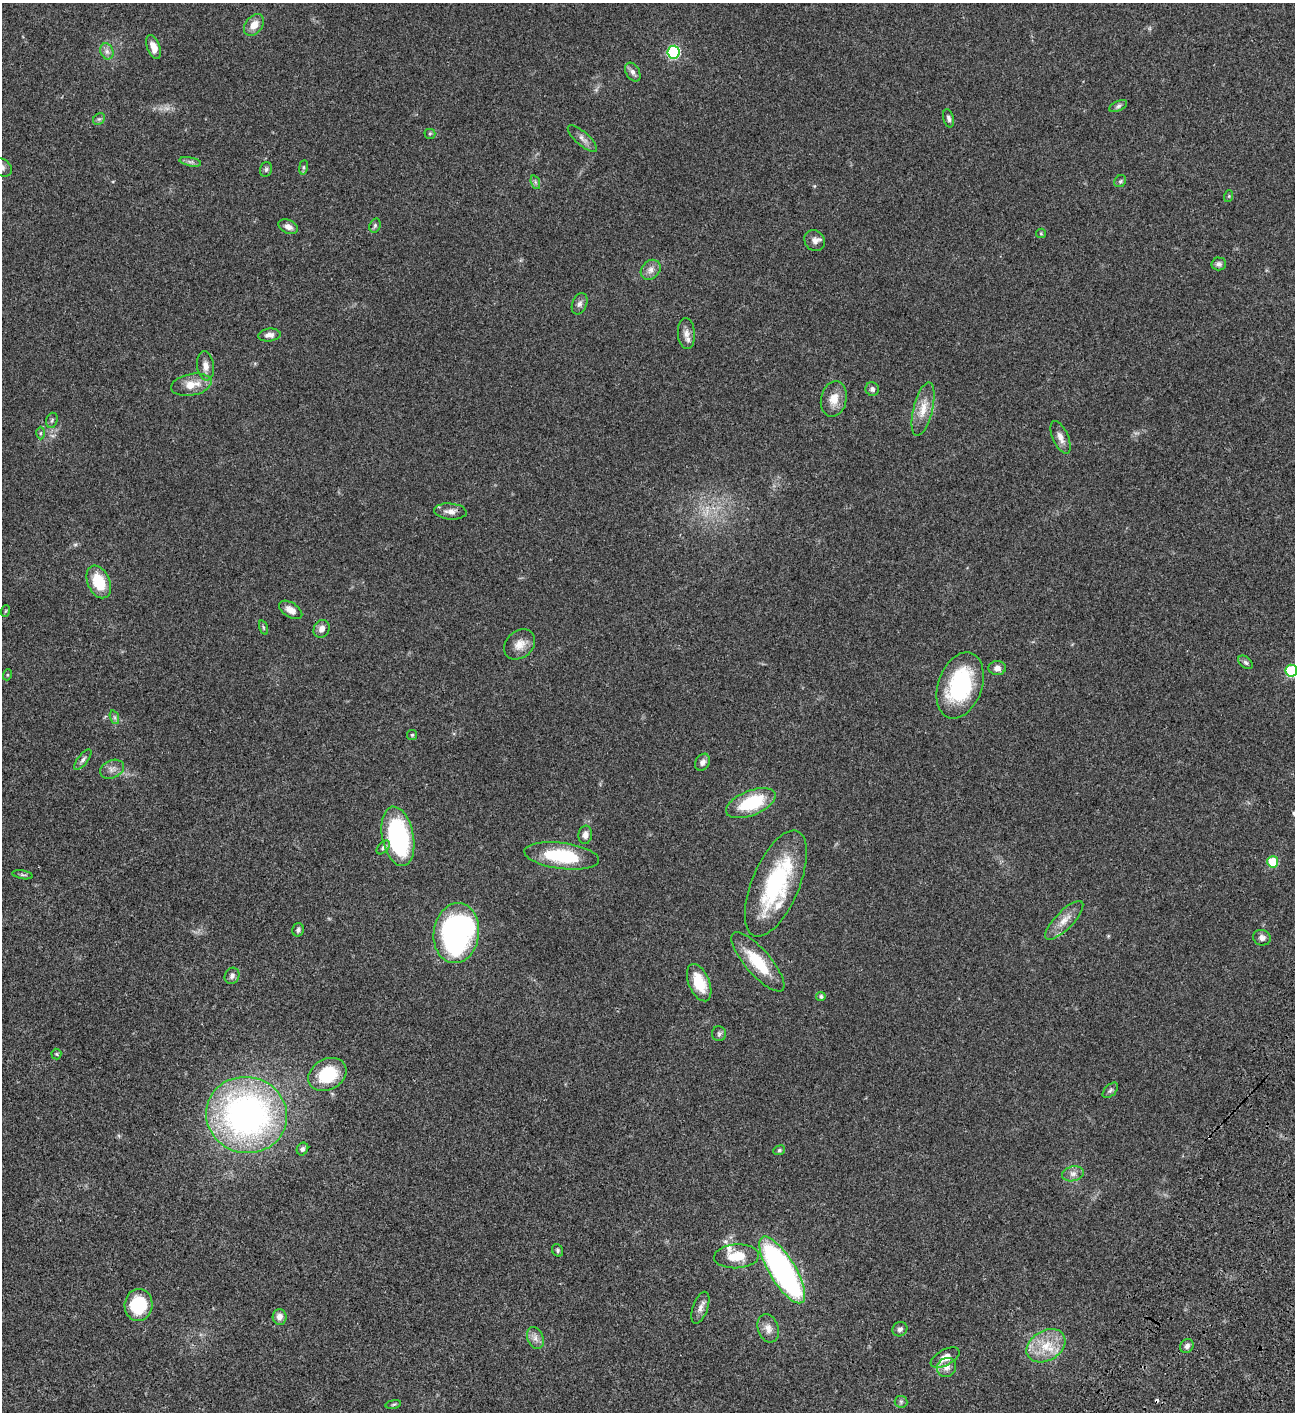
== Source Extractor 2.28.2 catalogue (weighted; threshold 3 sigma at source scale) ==
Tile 6 of 4 x 4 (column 2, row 2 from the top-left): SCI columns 1797-3089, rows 3023-4432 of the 6050 x 6048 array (HDU 1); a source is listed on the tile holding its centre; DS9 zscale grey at full resolution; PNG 1297 x 1414 px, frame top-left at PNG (2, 3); each listed source drawn as its Kron ellipse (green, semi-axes under 4 px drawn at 4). Shown black and unused: <1% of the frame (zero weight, under 3 of 4 exposures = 13% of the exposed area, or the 3 px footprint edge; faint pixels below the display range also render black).
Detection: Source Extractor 2.28.2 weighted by HDU 2 'WHT'; one run over the whole footprint, this tile lists its part. Background 0.0636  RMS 0.0058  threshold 0.0261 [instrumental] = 3 sigma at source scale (4.5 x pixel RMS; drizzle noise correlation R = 1.50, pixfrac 1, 0.05/0.05 arcsec/px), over >= 5 px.
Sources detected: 94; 1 too faint to see at this stretch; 1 cosmic-ray / hot-pixel residue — neither listed nor drawn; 2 inside a brighter listed object's ellipse — not listed separately; the other 90 listed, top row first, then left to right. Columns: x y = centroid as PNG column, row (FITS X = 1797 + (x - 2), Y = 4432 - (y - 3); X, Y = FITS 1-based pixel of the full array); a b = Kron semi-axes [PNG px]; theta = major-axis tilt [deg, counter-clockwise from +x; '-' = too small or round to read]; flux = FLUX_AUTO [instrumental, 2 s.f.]
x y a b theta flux
254 25 12 8 52 5.3
153 47 12 6 -71 4.9
107 51 8 6 -69 2
673 52 6 6 - 68
633 72 10 7 -60 2.2
1118 106 9 5 25 1.4
949 118 9 5 -75 1.6
99 119 6 5 - 1.2
430 134 5 5 - 0.74
582 139 18 6 -41 3
190 162 11 3 -11 1.4
2 167 11 8 -35 2.3
303 167 7 4 82 0.98
266 169 7 5 75 1.1
1120 181 6 5 - 0.92
535 182 7 4 -71 1.1
1229 196 6 3 72 0.55
375 226 7 5 70 1.1
288 227 10 6 -24 2.7
1041 233 5 4 - 0.66
815 241 11 10 - 2.9
1219 264 7 6 - 1.5
651 270 11 9 47 3.3
580 304 11 7 68 2.2
686 334 15 8 -85 3.6
269 335 11 6 5 2.6
206 366 15 8 -82 3.5
191 385 20 10 11 8.5
872 389 7 6 - 1.7
834 399 18 13 78 7
923 409 27 9 76 8.3
52 420 8 5 73 1
41 433 6 4 88 0.85
1061 437 17 7 -67 3.7
450 511 16 8 -5 3.6
99 582 17 11 -66 16
291 610 13 7 -32 3.9
5 611 6 3 70 0.59
263 627 7 3 -71 0.73
322 629 9 7 63 3.3
520 644 17 13 41 6
1246 662 8 5 -39 1.2
997 668 8 7 - 2.6
1291 671 6 6 - 46
7 675 5 3 - 0.55
960 685 34 22 70 52
114 717 7 4 -71 1.1
412 735 5 5 - 0.75
83 760 12 5 52 1.7
703 762 9 7 59 2.4
112 769 12 9 24 3.1
751 803 26 12 22 28
585 835 9 7 81 2.9
398 836 30 15 -79 72
383 847 8 5 47 1.4
562 856 37 13 -7 31
1273 862 5 5 - 19
23 875 10 3 -10 0.9
776 884 57 23 67 57
1064 920 25 9 46 6.7
298 930 7 5 77 1.4
456 933 30 22 82 140
1262 938 9 7 -19 2.5
758 962 37 12 -49 21
232 976 8 7 - 2.1
699 983 20 10 -67 14
821 997 4 4 - 1.1
719 1034 7 7 - 1.3
56 1054 5 5 - 0.69
327 1074 20 15 30 25
1110 1090 9 5 45 1.3
247 1115 40 38 -15 200
302 1149 6 5 - 1.6
779 1150 6 4 22 0.77
1073 1174 11 7 14 2.8
558 1250 6 5 - 0.96
737 1256 22 12 3 12
782 1270 38 13 -58 150
138 1305 16 14 84 25
700 1308 16 7 70 3.2
279 1317 8 7 - 3.1
768 1328 14 10 -71 4.2
900 1329 8 7 - 1.8
535 1338 11 8 -66 2.9
1046 1346 21 15 31 14
1187 1346 7 6 - 2
945 1358 16 8 28 6.5
946 1367 10 9 - 3.7
901 1402 6 6 - 1
393 1404 8 4 10 0.79
Isophote crosses this tile's border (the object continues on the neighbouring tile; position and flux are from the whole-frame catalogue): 2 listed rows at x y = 2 167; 1291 671